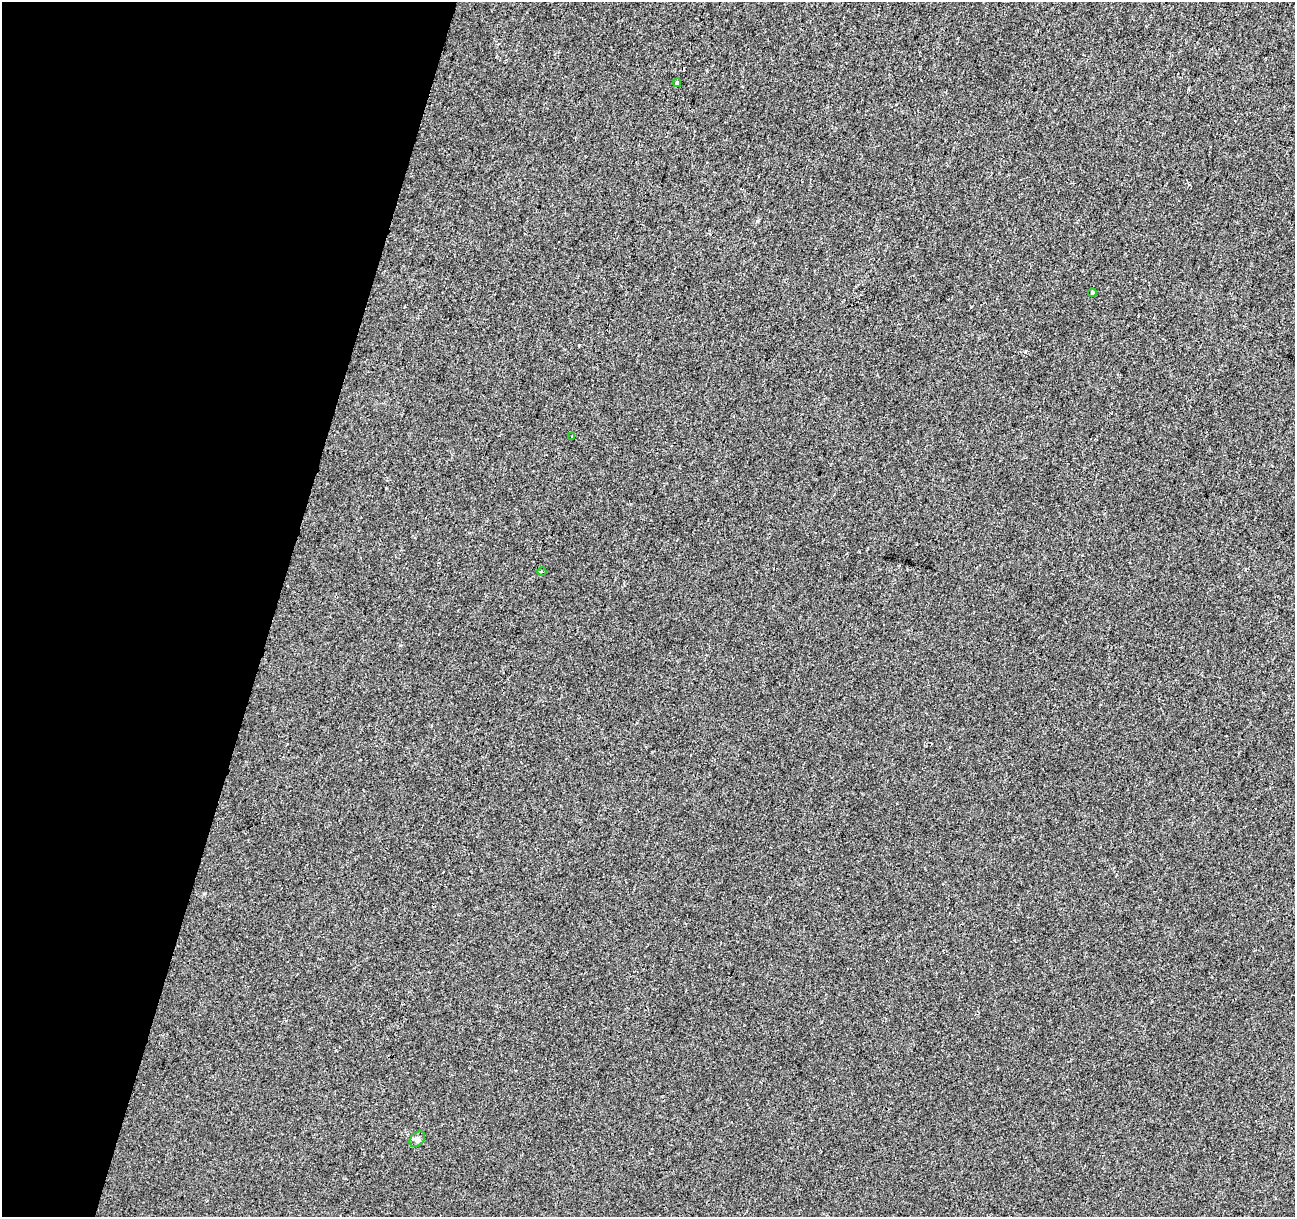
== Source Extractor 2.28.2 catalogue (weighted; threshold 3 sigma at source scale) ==
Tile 9 of 4 x 4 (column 1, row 3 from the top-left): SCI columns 1-1293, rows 1434-2648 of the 5181 x 5359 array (HDU 1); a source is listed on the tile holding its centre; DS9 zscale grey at full resolution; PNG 1297 x 1219 px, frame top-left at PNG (2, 2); each listed source drawn as its Kron ellipse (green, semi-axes under 4 px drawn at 4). Shown black and unused: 21% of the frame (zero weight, under 2 of 3 exposures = <1% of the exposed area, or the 3 px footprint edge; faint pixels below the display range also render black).
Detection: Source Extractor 2.28.2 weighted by HDU 2 'WHT'; one run over the whole footprint, this tile lists its part. Background 1.13e-04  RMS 0.0042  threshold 0.0188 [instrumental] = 3 sigma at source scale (4.5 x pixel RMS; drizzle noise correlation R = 1.50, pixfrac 1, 0.0396/0.0396 arcsec/px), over >= 5 px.
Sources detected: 7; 2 cosmic-ray / hot-pixel residue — neither listed nor drawn; the other 5 listed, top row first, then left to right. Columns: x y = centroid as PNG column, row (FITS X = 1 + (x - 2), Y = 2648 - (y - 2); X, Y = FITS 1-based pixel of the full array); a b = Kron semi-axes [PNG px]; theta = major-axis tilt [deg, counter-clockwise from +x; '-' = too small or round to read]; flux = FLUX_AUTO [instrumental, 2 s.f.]
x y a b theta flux
677 83 4 3 - 0.6
1092 292 4 4 - 0.82
572 437 3 2 - 1.3
542 572 4 3 - 0.4
417 1139 9 6 45 1.2